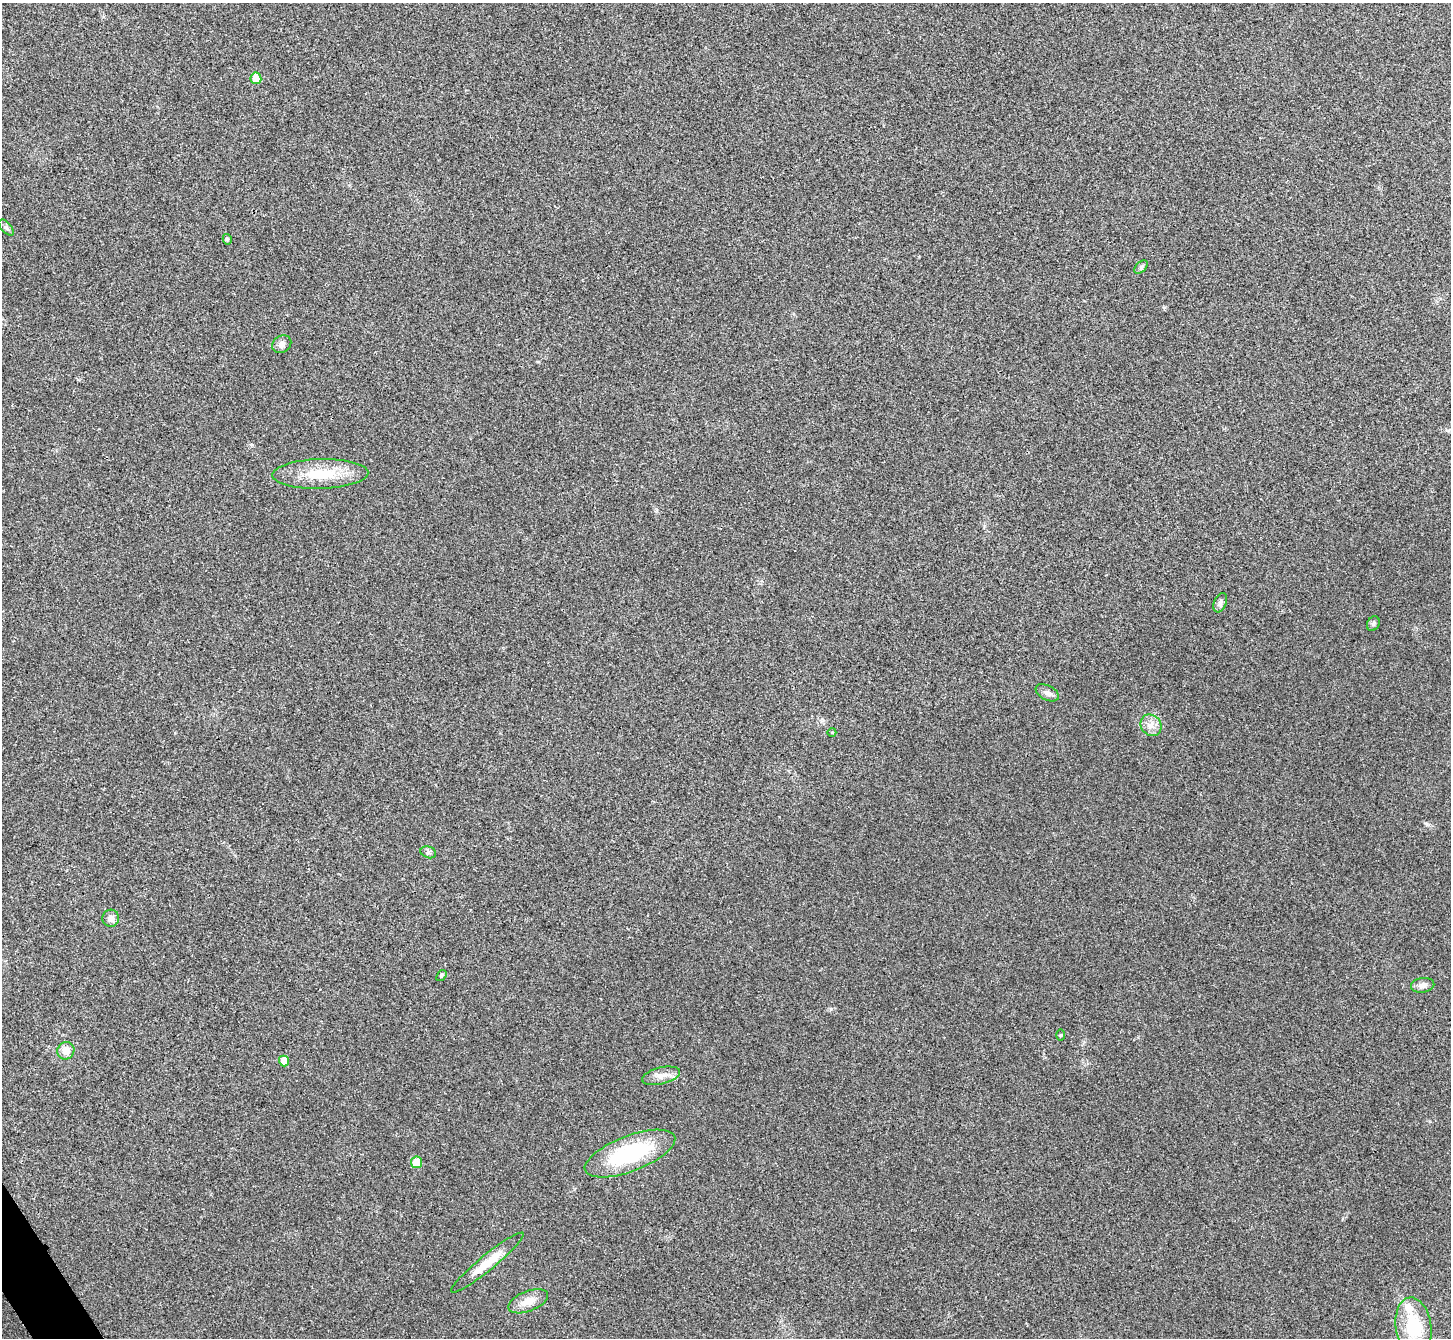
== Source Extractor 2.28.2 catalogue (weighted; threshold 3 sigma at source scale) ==
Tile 7 of 4 x 4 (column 3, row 2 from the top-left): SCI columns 2907-4355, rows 2836-4171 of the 5814 x 5806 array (HDU 1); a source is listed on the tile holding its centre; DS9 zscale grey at full resolution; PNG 1453 x 1340 px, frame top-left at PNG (2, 3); each listed source drawn as its Kron ellipse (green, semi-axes under 4 px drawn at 4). Shown black and unused: <1% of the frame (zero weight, under 3 of 4 exposures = <1% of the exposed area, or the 3 px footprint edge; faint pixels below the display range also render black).
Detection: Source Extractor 2.28.2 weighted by HDU 2 'WHT'; one run over the whole footprint, this tile lists its part. Background 0.0679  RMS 0.007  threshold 0.0314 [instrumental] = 3 sigma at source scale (4.5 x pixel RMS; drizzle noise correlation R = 1.50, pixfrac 1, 0.05/0.05 arcsec/px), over >= 5 px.
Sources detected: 25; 1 inside a brighter listed object's ellipse — not listed separately; the other 24 listed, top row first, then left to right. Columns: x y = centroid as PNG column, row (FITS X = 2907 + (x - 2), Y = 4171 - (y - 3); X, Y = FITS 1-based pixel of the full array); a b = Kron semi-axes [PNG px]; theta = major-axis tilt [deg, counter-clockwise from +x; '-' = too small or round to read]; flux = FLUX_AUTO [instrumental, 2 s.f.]
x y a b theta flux
256 78 6 5 - 11
6 228 10 5 -47 1.8
227 239 5 4 - 1.4
1141 267 8 5 45 1.6
282 344 10 8 35 3.1
320 474 48 15 2 25
1220 603 10 6 67 2.4
1373 624 8 6 60 1.5
1047 693 12 7 -27 3.1
1151 725 11 10 - 5.2
832 732 4 3 - 0.54
428 852 8 5 -19 1.6
111 918 8 8 - 3.6
441 975 6 4 53 1.2
1423 985 12 7 8 3.6
1061 1035 6 4 89 0.8
66 1051 9 8 - 6.1
284 1061 5 5 - 7.9
661 1076 19 8 13 6
630 1154 48 17 21 60
417 1162 6 5 - 13
487 1263 46 7 39 14
528 1301 21 10 21 8.5
1414 1327 29 18 -81 34
Unlisted compact peaks at least as high as the median listed source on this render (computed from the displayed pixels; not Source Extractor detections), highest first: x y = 1427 824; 831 1009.